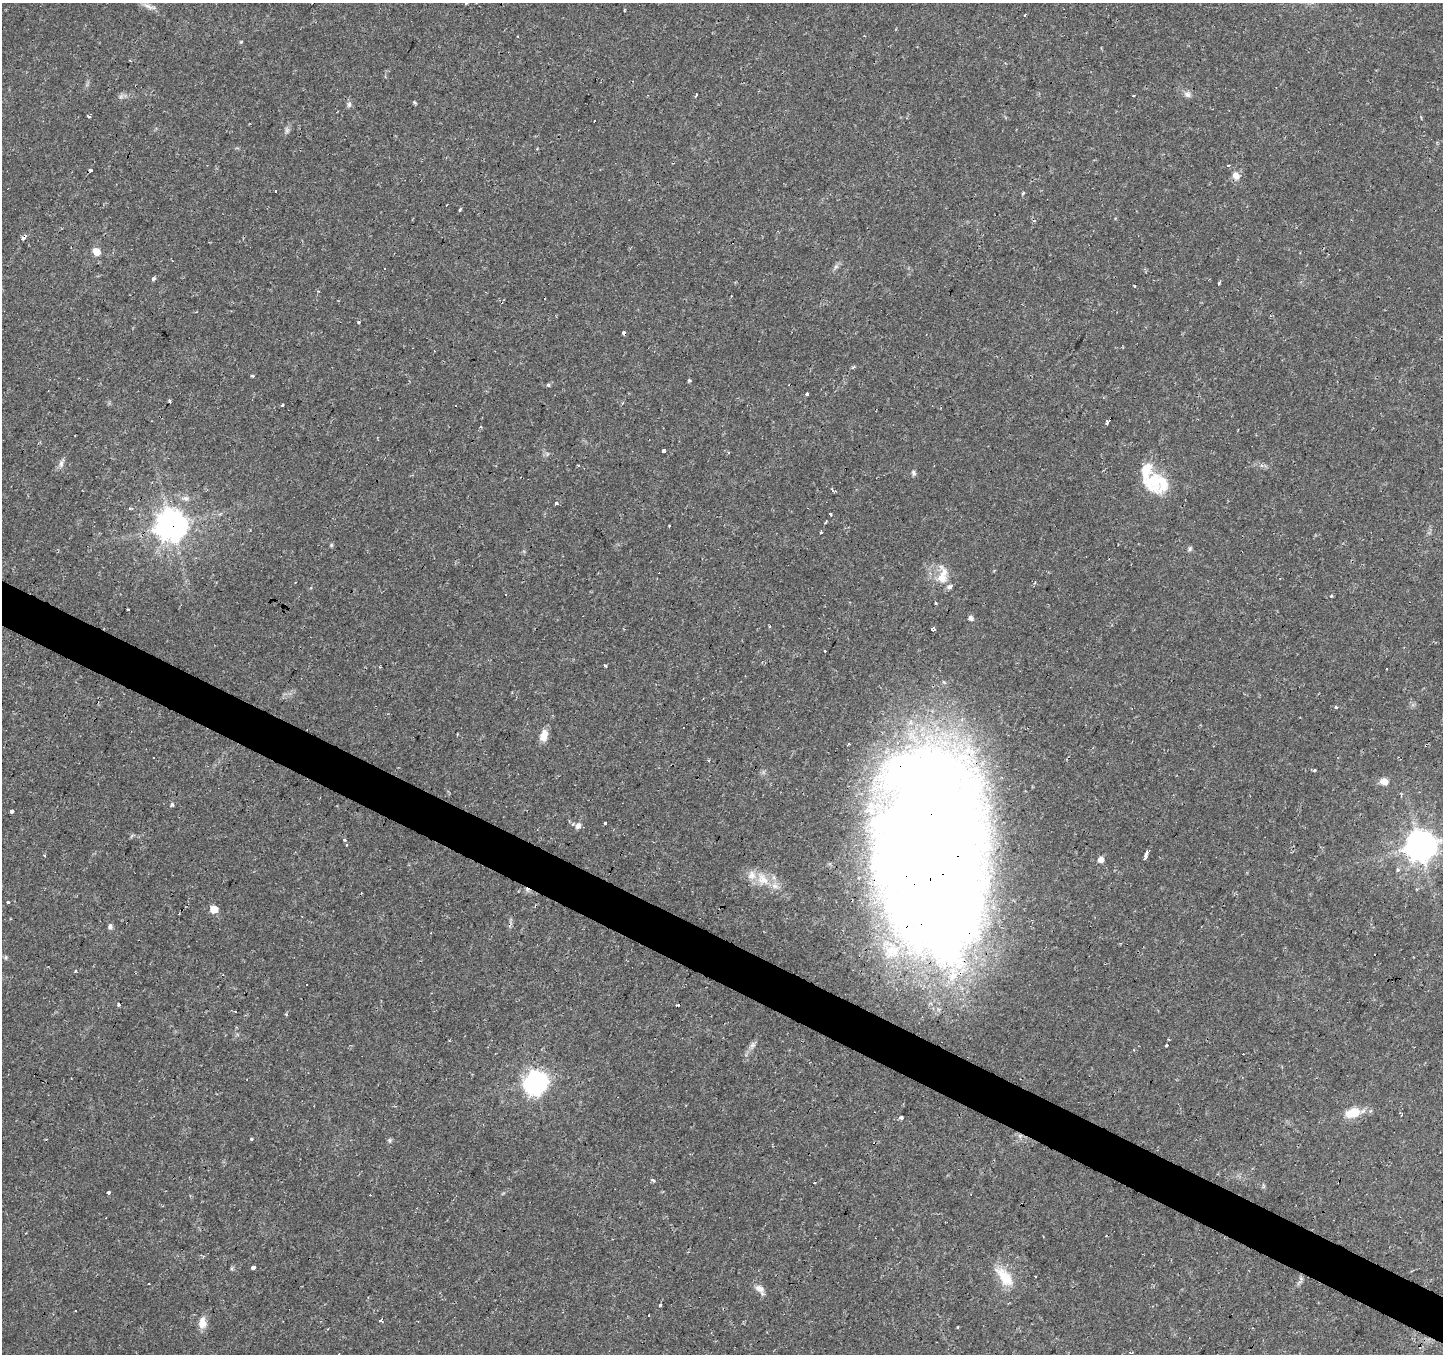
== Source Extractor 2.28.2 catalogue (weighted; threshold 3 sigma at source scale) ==
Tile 6 of 4 x 4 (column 2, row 2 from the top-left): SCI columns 1441-2881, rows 2897-4248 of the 5765 x 5860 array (HDU 1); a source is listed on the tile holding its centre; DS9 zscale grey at full resolution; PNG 1445 x 1356 px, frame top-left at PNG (2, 3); no overlay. Shown black and unused: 3% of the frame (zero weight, under 2 of 3 exposures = <1% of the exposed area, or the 3 px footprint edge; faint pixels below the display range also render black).
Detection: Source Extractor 2.28.2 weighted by HDU 2 'WHT'; one run over the whole footprint, this tile lists its part. Background 0.0271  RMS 0.003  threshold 0.0136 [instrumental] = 3 sigma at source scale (4.5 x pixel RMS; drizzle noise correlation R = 1.50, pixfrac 1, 0.0396/0.0396 arcsec/px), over >= 5 px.
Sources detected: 124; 27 cosmic-ray / hot-pixel residue — not listed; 8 inside a brighter listed object's ellipse — not listed separately; the other 89 listed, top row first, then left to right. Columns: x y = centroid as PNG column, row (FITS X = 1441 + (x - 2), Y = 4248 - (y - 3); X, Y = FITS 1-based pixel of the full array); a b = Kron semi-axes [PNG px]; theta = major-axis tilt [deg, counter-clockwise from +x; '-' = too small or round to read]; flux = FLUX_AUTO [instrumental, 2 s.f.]
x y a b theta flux
466 3 3 3 - 0.33
148 6 19 6 -25 1.7
1025 15 3 3 - 0.73
241 42 4 4 - 0.29
1187 94 10 7 -33 1.2
696 95 4 3 - 0.68
1133 96 3 2 - 0.32
414 102 5 3 - 0.5
349 104 8 6 87 0.81
89 116 3 3 - 3.5
1228 165 4 3 - 0.4
1236 175 9 8 - 2.5
1023 193 4 3 - 0.41
460 209 6 3 55 0.39
24 237 3 3 - 27
96 251 8 7 - 3.1
836 267 8 5 31 0.77
384 268 3 3 - 0.63
153 279 3 3 - 1.3
1219 283 3 3 - 0.67
1134 286 3 2 - 0.8
358 322 4 3 - 0.36
624 333 3 3 - 1.6
252 376 4 3 - 0.65
689 380 4 3 - 0.44
548 385 5 5 - 0.45
807 394 3 3 - 1
170 401 3 3 - 0.81
283 405 4 3 - 0.38
1107 423 4 3 - 1.6
481 427 3 3 - 0.49
664 451 4 3 - 0.85
728 452 3 3 - 0.65
61 464 9 6 89 1.2
914 473 7 5 -69 0.71
1153 480 28 20 65 11
833 490 6 3 -53 0.51
185 498 11 6 4 1.2
556 503 3 3 - 4.4
831 514 3 3 - 2
172 525 10 9 - 520
331 545 5 5 - 0.39
1190 549 7 5 53 0.6
942 578 17 15 -29 5
1331 596 5 3 - 0.33
128 610 3 3 - 1.3
971 618 5 5 - 1.1
932 630 3 3 - 1.2
605 666 3 3 - 1.4
1336 707 4 3 - 0.44
544 735 13 7 76 3.9
848 744 3 3 - 3.3
1314 770 3 3 - 0.45
1384 782 10 8 -16 2.3
172 804 5 4 - 0.52
12 811 3 3 - 2.8
605 822 3 3 - 3.3
578 826 8 6 48 1.2
1421 846 9 9 - 540
933 850 217 91 -87 840
1146 854 8 3 67 4.1
44 855 4 2 - 0.35
1101 859 5 5 - 2.2
762 879 20 15 -57 5.6
1417 889 4 2 - 0.44
8 903 3 3 - 1.3
214 909 5 5 - 5.7
110 926 6 6 - 0.77
6 957 6 5 - 0.45
1169 1039 3 2 - 0.37
752 1045 10 6 53 1.1
1166 1045 3 3 - 2.3
535 1083 9 8 - 190
1353 1113 17 10 19 6.1
1401 1115 6 3 -49 0.39
900 1118 4 3 - 1.5
251 1139 4 3 - 0.44
389 1140 7 5 -88 0.55
653 1181 3 3 - 1.9
108 1192 4 3 - 1.7
106 1218 3 2 - 0.23
253 1267 4 3 - 4.9
232 1268 6 4 72 0.43
1005 1277 29 14 -51 7.9
148 1284 3 3 - 1
759 1288 13 8 -38 2
660 1305 3 3 - 0.39
381 1321 3 3 - 1.7
202 1322 15 9 90 2.9
Overlapping masked pixels (flux is a lower limit): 4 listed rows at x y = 24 237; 624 333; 172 525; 933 850
Isophote crosses this tile's border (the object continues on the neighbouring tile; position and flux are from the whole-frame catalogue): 1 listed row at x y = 466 3